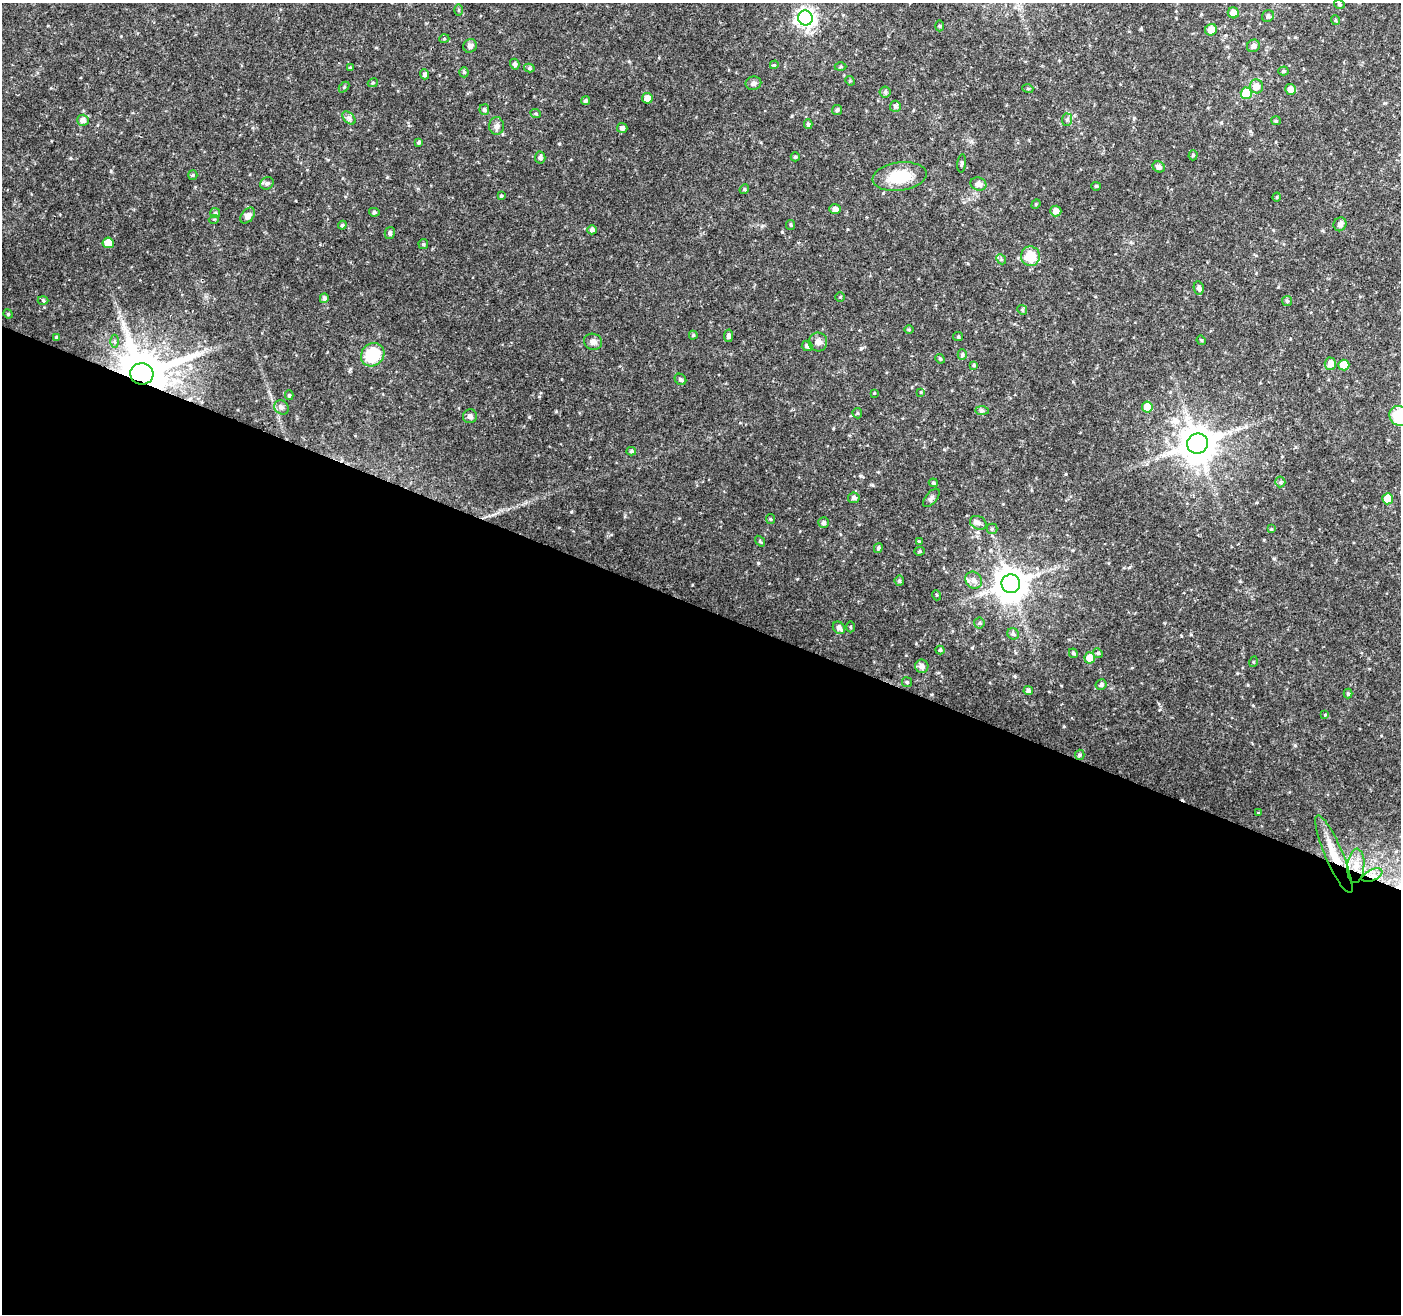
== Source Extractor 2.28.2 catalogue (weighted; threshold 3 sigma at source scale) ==
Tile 14 of 4 x 4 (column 2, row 4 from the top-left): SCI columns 1401-2799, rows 208-1519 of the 5604 x 5729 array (HDU 1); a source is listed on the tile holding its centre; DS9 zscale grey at full resolution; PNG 1403 x 1316 px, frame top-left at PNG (2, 3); each listed source drawn as its Kron ellipse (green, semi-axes under 4 px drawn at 4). Shown black and unused: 54% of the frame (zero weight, under 2 of 3 exposures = <1% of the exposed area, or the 3 px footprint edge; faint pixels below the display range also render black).
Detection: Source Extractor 2.28.2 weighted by HDU 2 'WHT'; one run over the whole footprint, this tile lists its part. Background 0.04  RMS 0.0064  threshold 0.0289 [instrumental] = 3 sigma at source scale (4.5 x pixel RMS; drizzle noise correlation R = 1.50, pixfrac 1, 0.0396/0.0396 arcsec/px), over >= 5 px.
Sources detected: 146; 1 cosmic-ray / hot-pixel residue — neither listed nor drawn; the other 145 listed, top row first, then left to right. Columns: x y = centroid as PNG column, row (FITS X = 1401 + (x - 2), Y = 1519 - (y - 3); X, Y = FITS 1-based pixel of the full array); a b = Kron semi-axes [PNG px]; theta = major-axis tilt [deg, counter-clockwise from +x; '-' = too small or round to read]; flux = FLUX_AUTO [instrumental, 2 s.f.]
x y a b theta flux
1339 4 5 4 - 0.81
458 10 6 4 90 0.71
1233 13 5 5 - 4.5
1268 16 6 5 - 1.7
805 18 7 7 - 260
1335 20 5 3 - 0.65
939 26 5 3 - 0.74
1211 30 6 5 - 6.1
444 39 5 3 - 0.6
470 46 7 6 - 2.2
1253 46 7 6 - 2.3
515 64 5 4 - 1.6
774 65 4 3 - 0.58
350 67 4 3 - 0.66
841 67 6 3 0 0.76
529 68 5 4 - 1.1
1283 71 5 4 - 0.96
464 72 5 4 - 1.2
425 74 5 4 - 1.6
850 81 5 4 - 0.65
373 83 5 4 - 0.72
753 83 8 7 - 1.6
1256 86 7 6 - 5.3
344 87 6 4 45 0.79
1028 89 5 3 - 0.63
1291 89 5 5 - 5.1
885 92 5 5 - 1.1
1246 93 6 5 - 19
647 98 5 5 - 5.1
585 101 4 4 - 1.1
895 106 5 5 - 1.3
484 110 5 5 - 1.3
837 110 5 5 - 1
536 114 5 3 - 0.78
349 118 8 5 -45 1.7
83 120 6 5 - 3
1067 120 6 5 - 1.2
1276 121 5 4 - 0.68
808 124 5 4 - 1.2
497 126 9 7 88 2.4
622 128 5 5 - 1.8
419 142 4 4 - 0.97
1193 155 5 4 - 1
795 157 4 4 - 0.93
540 158 6 5 - 1.7
962 163 9 4 84 1.1
1159 167 6 5 - 2.2
193 175 5 4 - 0.72
900 177 27 14 8 21
267 183 7 6 - 1.5
978 184 8 6 -18 2.6
1096 186 4 4 - 0.65
744 189 5 4 - 0.81
501 196 4 3 - 0.67
1277 197 5 3 - 0.54
1036 204 5 4 - 0.65
835 209 6 4 3 2.5
1056 211 5 5 - 4.5
374 212 5 4 - 1
215 213 5 5 - 0.96
248 216 9 6 51 2.9
214 219 5 3 - 0.55
1340 224 7 6 - 2.4
342 225 4 4 - 0.78
791 225 5 4 - 0.78
592 230 5 4 - 1.8
390 233 6 5 - 1.6
108 243 5 5 - 11
423 244 5 5 - 0.89
1030 256 10 9 - 15
1001 259 5 4 - 0.93
1199 288 7 5 -80 2.1
840 297 4 4 - 0.73
324 298 5 4 - 1.6
43 300 5 3 - 0.64
1287 301 5 5 - 0.93
1022 310 5 4 - 0.74
8 314 5 4 - 0.73
909 330 5 3 - 0.58
693 335 4 4 - 0.95
728 336 6 4 81 1.8
56 337 4 4 - 0.57
958 337 5 4 - 0.79
1201 340 5 4 - 0.66
114 341 6 4 -90 1.1
593 342 9 8 - 3.1
818 342 9 9 - 3
807 346 5 5 - 2
373 355 12 11 - 25
962 355 5 4 - 0.96
940 359 5 4 - 0.86
1330 364 6 5 - 4.5
974 365 4 4 - 0.88
1344 365 5 5 - 11
142 374 12 10 -7 3600
680 379 6 5 - 1.3
921 392 4 4 - 0.55
874 393 4 2 - 0.41
289 395 5 4 - 0.79
281 407 8 6 -41 1.9
1147 407 5 5 - 8.1
982 411 7 4 0 1.1
857 413 5 4 - 0.82
470 416 7 7 - 1.9
1399 416 10 9 - 28
1197 444 11 10 - 1600
631 451 5 4 - 1
1280 482 5 5 - 1
933 483 4 3 - 0.81
854 498 5 5 - 1.7
931 498 11 5 50 2
1388 499 5 5 - 13
770 519 5 4 - 0.73
823 523 5 5 - 1.5
978 523 9 6 -26 2.7
992 529 5 5 - 0.9
1271 529 4 4 - 0.65
760 541 6 4 -54 0.74
919 541 3 3 - 0.81
878 548 5 4 - 1.4
920 551 5 4 - 0.86
974 580 9 7 -54 3.5
899 581 5 4 - 1.1
1011 584 9 9 - 1200
936 595 5 3 - 0.59
979 623 5 5 - 0.93
850 627 5 3 - 0.75
839 628 7 5 -46 2.9
1013 634 6 5 - 1.5
940 650 4 4 - 0.9
1073 653 5 4 - 1.2
1098 653 5 4 - 0.91
1090 658 5 5 - 10
1253 662 5 3 - 0.55
922 666 6 6 - 3.3
907 682 5 5 - 0.94
1101 685 5 5 - 1.5
1028 691 5 4 - 1.6
1348 693 5 4 - 0.8
1325 715 4 3 - 0.74
1080 755 5 4 - 0.87
1258 813 3 3 - 0.43
1334 854 42 9 -67 14
1356 866 17 8 84 7.6
1372 875 11 5 24 3.9
Overlapping masked pixels (flux is a lower limit): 4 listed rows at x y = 142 374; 1334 854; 1356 866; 1372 875
Isophote crosses this tile's border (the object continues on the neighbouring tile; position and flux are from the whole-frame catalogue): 1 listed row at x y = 1399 416
Unlisted compact peaks at least as high as the median listed source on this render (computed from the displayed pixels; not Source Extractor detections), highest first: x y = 529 417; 861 476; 1295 745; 872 485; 1141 29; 782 232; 111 171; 571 512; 559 144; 861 348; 692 585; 1064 726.